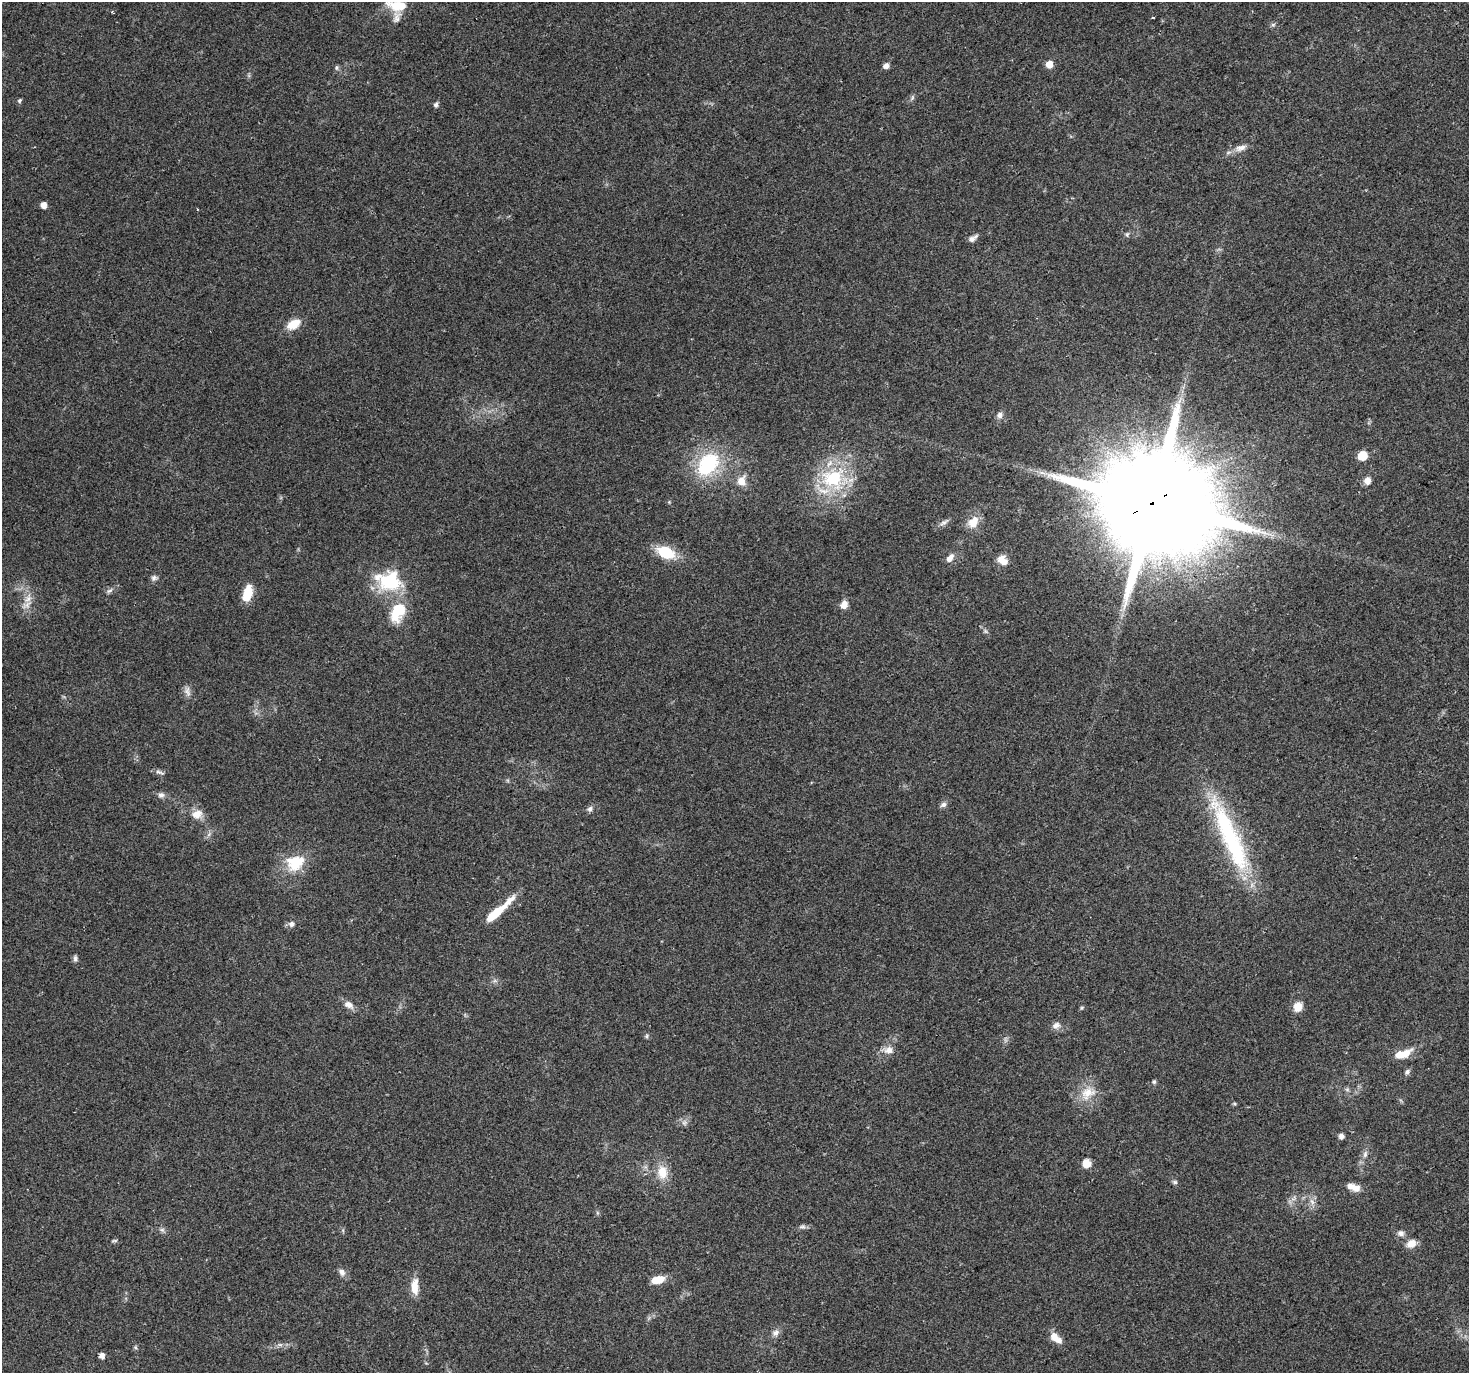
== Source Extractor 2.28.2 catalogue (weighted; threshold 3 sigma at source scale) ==
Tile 10 of 4 x 4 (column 2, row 3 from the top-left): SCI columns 1494-2960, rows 1504-2874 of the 5926 x 5806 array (HDU 1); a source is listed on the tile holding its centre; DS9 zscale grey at full resolution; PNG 1471 x 1375 px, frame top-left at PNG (2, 2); no overlay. Shown black and unused: <1% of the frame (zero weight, under 2 of 3 exposures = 2% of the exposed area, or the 3 px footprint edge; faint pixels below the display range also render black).
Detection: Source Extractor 2.28.2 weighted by HDU 2 'WHT'; one run over the whole footprint, this tile lists its part. Background 0.093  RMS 0.0092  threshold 0.0415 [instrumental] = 3 sigma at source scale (4.5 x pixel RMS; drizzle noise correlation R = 1.50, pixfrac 1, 0.0396/0.0396 arcsec/px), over >= 5 px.
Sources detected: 81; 2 inside a brighter object's white glare — not listed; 3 inside a brighter listed object's ellipse — not listed separately; the other 76 listed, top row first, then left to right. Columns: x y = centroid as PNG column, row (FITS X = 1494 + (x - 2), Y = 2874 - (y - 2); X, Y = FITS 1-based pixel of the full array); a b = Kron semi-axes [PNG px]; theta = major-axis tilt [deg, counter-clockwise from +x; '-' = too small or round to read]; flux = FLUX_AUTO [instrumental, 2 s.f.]
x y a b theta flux
397 6 26 12 -9 19
1153 18 3 3 - 3.8
1273 25 6 4 2 1.5
1049 64 6 5 - 10
886 66 6 5 - 4.3
336 67 8 4 -90 1.4
912 98 7 4 72 1.5
19 101 6 5 - 1.4
436 104 6 5 - 2.1
1241 148 17 8 18 6.5
43 205 5 5 - 6.7
1127 234 7 5 69 1.6
972 239 10 8 13 3.5
293 324 17 10 31 13
1000 415 9 7 78 3.4
1362 456 6 6 - 24
708 464 34 24 52 59
1042 473 7 4 -19 2.5
833 479 33 29 -6 63
741 481 10 9 - 9.7
1367 481 9 8 - 5.6
1152 503 32 27 13 26000
944 522 14 5 34 3.4
973 522 17 11 57 12
666 552 18 11 -22 29
950 558 12 7 50 5.3
1003 560 13 10 -43 8.8
154 578 8 7 - 2.5
389 581 24 17 -14 58
109 591 10 5 29 2.4
248 593 15 8 75 21
28 599 17 7 61 7.4
844 605 10 8 65 6.1
398 611 21 13 65 35
985 631 7 4 -71 1.5
187 691 13 8 -79 4.3
159 772 13 4 -22 2.4
161 795 9 8 - 3.2
943 805 9 6 31 2.7
590 809 8 6 70 2.7
197 814 15 12 20 8.8
1229 835 102 20 -66 110
295 865 27 17 -56 23
495 913 28 8 39 23
291 924 8 7 - 3.2
75 958 8 5 -89 2.1
349 1005 14 9 -29 5.6
1298 1007 10 8 69 10
1081 1008 6 4 71 1
1056 1025 11 8 25 4.5
647 1036 6 4 89 1.3
889 1050 12 10 7 6.4
1402 1054 20 8 19 16
1407 1072 7 5 45 2.5
1154 1082 5 5 - 1.5
1087 1093 21 16 46 17
684 1123 7 6 - 2.6
1341 1136 6 6 - 2.8
1365 1154 10 6 75 3.1
1086 1163 9 9 - 8.1
662 1172 19 14 -83 14
1175 1182 7 5 -16 1.7
1354 1187 17 7 -17 8.4
1312 1202 9 5 -58 3.2
802 1227 11 4 5 2.4
162 1230 7 6 - 2.1
1401 1233 9 8 - 3.4
114 1241 9 3 5 1.3
1411 1244 12 9 30 8.1
342 1272 10 7 -55 4.1
658 1280 16 8 13 12
415 1287 19 8 88 12
775 1333 11 8 39 4.2
1054 1337 9 8 - 8.8
135 1347 6 4 -71 1.2
102 1356 5 5 - 5
Overlapping masked pixels (flux is a lower limit): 1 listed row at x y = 1152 503
Isophote crosses this tile's border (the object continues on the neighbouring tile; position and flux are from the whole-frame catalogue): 1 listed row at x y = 397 6